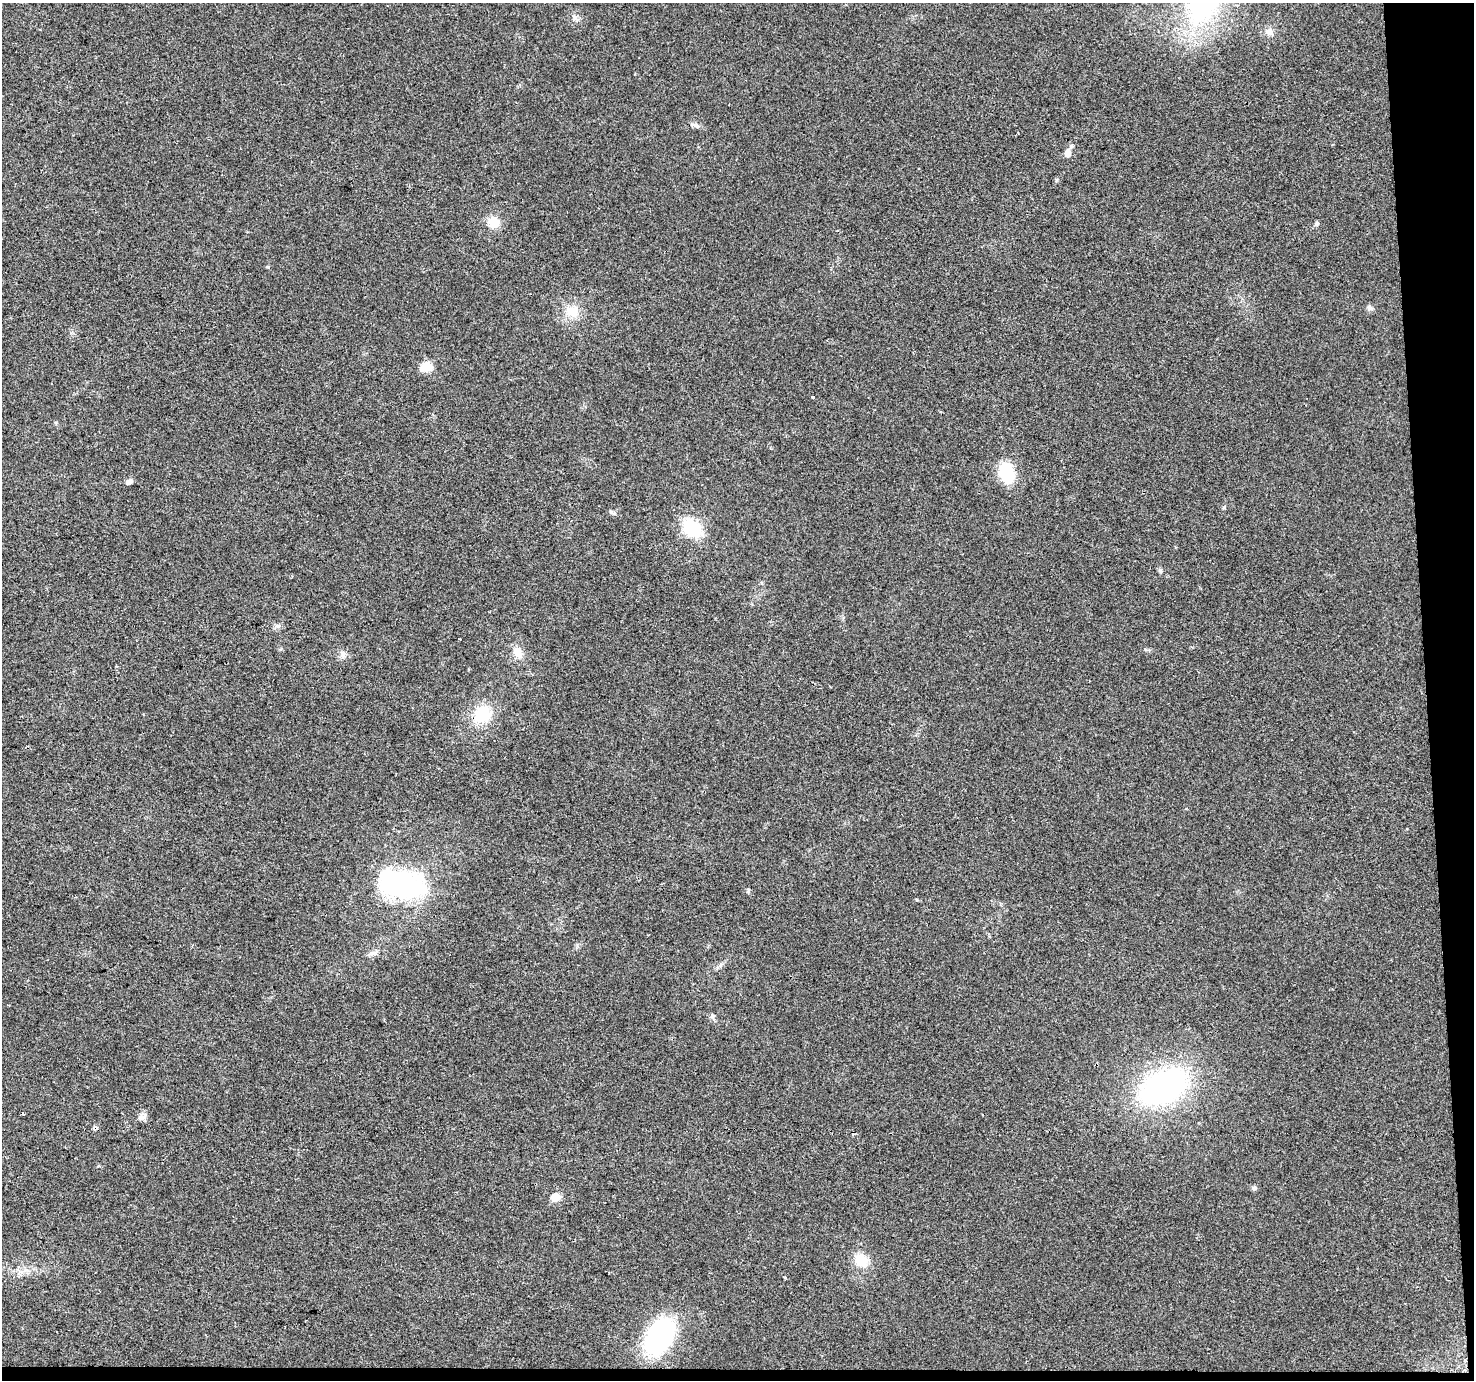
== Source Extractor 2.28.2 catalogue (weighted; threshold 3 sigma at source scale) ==
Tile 9 of 3 x 3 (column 3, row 3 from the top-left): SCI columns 2946-4417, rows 25-1402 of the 4417 x 4158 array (HDU 1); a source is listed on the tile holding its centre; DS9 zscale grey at full resolution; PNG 1476 x 1382 px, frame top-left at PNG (2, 3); no overlay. Shown black and unused: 4% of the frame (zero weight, under 2 of 3 exposures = <1% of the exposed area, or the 3 px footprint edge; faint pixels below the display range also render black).
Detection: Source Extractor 2.28.2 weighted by HDU 2 'WHT'; one run over the whole footprint, this tile lists its part. Background 0.0484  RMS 0.0068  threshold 0.0304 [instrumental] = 3 sigma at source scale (4.5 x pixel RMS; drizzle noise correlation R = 1.50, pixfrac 1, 0.0396/0.0396 arcsec/px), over >= 5 px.
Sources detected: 30; all 30 listed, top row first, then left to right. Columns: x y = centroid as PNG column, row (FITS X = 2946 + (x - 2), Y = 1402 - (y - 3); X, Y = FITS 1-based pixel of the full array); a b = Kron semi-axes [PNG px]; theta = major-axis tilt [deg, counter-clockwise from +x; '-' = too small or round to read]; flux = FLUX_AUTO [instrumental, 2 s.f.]
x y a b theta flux
1269 32 13 7 -31 3.2
696 126 11 4 -22 1.9
1068 153 10 7 -89 4.9
494 222 13 12 - 10
1317 223 7 5 74 1.3
268 267 6 3 7 0.82
1370 308 7 4 -18 1.4
572 311 16 15 - 11
426 367 5 5 - 41
813 397 3 3 - 1
1007 473 16 11 -73 39
129 482 8 5 33 2.4
611 512 6 5 - 1.3
692 528 19 13 -42 33
1160 570 7 5 -60 1.4
278 626 7 6 - 1.8
518 652 16 11 -58 7
482 715 17 13 43 28
401 884 53 28 -12 100
748 890 7 3 82 0.85
373 953 14 5 13 2.7
712 1016 8 5 -83 1.5
1164 1086 37 23 27 190
23 1114 4 3 - 4.6
142 1117 13 7 27 3.1
95 1128 6 5 - 1.4
1254 1188 5 5 - 2
556 1197 5 5 - 26
861 1260 16 12 -34 13
659 1337 30 18 61 110
Overlapping masked pixels (flux is a lower limit): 1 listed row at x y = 95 1128
Unlisted compact peaks at least as high as the median listed source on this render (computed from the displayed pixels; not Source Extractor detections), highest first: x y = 917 900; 1224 507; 1145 649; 575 18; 785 1278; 577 945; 98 1166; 56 422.